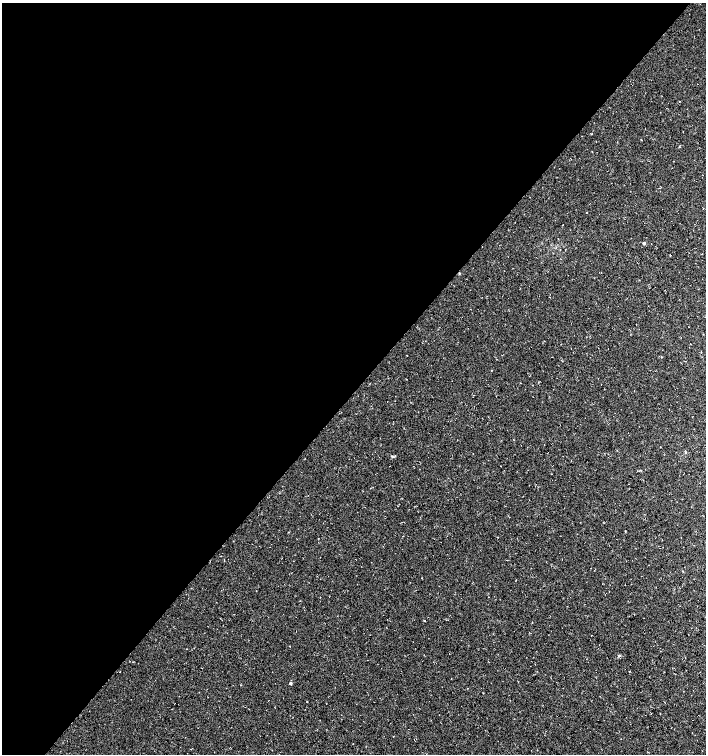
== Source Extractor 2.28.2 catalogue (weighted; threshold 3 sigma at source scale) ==
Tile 5 of 4 x 4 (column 1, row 2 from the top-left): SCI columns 235-1642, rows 3009-4512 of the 6032 x 6030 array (HDU 1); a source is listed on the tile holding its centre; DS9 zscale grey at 2 x 2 block average (1 PNG px = mean of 2 x 2 image px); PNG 708 x 756 px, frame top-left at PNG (2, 3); no overlay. Shown black and unused: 52% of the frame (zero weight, under 3 of 4 exposures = <1% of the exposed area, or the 3 px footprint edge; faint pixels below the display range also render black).
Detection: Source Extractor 2.28.2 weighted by HDU 2 'WHT'; one run over the whole footprint, this tile lists its part. Background 0.00754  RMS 0.0039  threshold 0.0178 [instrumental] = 3 sigma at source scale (4.5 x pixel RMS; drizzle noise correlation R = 1.50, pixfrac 1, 0.0396/0.0396 arcsec/px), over >= 5 px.
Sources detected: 7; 1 cosmic-ray / hot-pixel residue — not listed; the other 6 listed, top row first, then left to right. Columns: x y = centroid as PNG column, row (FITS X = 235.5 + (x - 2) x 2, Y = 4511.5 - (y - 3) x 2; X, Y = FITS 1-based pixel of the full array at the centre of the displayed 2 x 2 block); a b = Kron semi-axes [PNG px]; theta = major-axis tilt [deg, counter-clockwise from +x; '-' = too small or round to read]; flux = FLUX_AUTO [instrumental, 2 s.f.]
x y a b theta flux
679 101 2 2 - 0.36
644 243 3 3 - 1.5
685 453 4 2 - 0.73
392 456 5 2 - 1
620 656 3 2 - 0.76
290 683 3 3 - 1.4